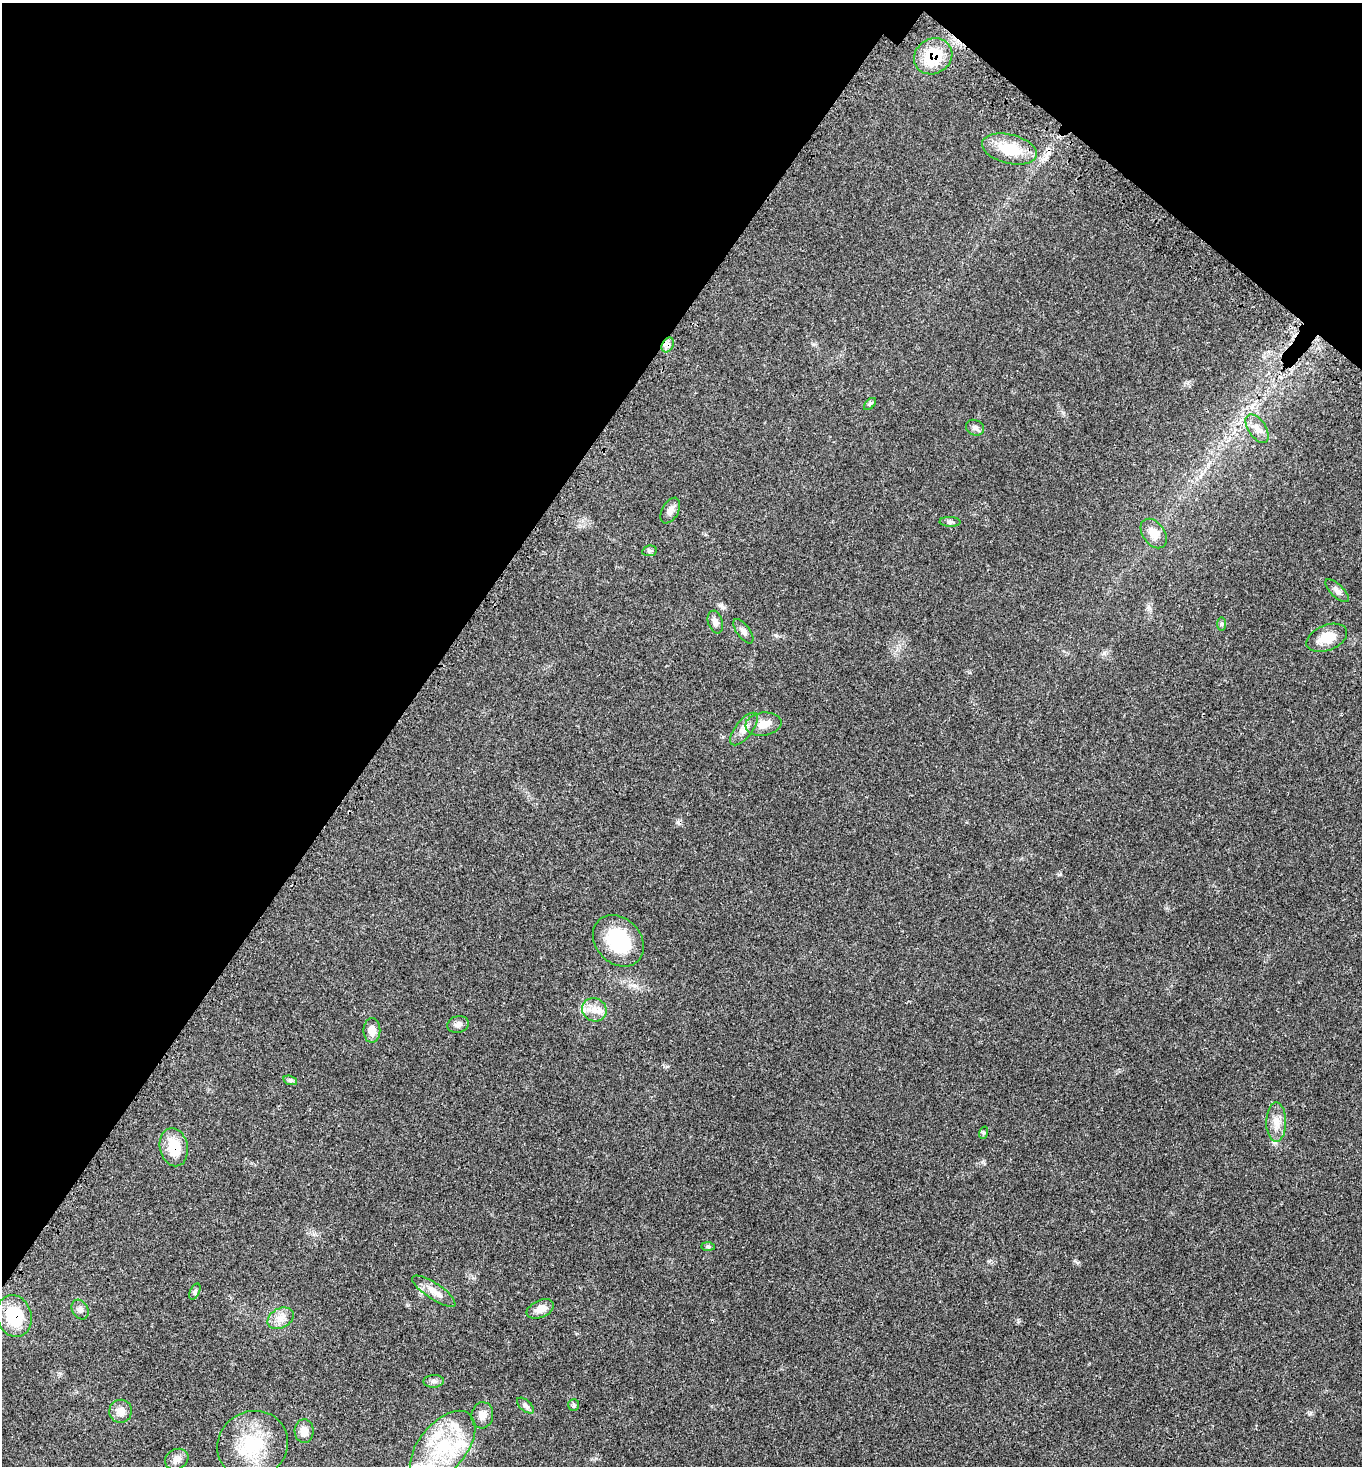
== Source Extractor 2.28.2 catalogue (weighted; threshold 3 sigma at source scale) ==
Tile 2 of 4 x 4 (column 2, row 1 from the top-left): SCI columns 1748-3107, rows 4504-5967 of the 6077 x 6080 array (HDU 1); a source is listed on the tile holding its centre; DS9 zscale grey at full resolution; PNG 1364 x 1468 px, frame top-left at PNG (2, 3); each listed source drawn as its Kron ellipse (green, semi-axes under 4 px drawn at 4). Shown black and unused: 33% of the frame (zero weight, under 3 of 4 exposures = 8% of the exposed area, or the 3 px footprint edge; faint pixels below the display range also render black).
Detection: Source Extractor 2.28.2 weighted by HDU 2 'WHT'; one run over the whole footprint, this tile lists its part. Background 0.0205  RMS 0.0034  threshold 0.0152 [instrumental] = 3 sigma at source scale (4.5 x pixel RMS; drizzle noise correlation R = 1.50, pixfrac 1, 0.05/0.05 arcsec/px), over >= 5 px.
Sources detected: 46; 1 cosmic-ray / hot-pixel residue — neither listed nor drawn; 4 inside a brighter listed object's ellipse — not listed separately; the other 41 listed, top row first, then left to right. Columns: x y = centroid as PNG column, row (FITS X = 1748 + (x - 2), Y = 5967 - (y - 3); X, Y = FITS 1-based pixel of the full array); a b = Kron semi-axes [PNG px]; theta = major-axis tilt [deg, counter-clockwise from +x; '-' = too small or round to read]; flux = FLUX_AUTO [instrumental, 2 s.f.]
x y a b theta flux
933 56 20 17 31 12
1009 149 28 14 -14 10
668 345 8 5 60 1.2
870 404 7 4 44 0.54
975 428 9 7 -27 1.1
1257 429 16 8 -56 2.4
670 511 14 8 62 1.8
950 522 10 5 -3 0.76
1154 533 16 11 -54 3.4
649 551 7 5 11 0.6
1337 591 15 6 -44 1.4
715 622 11 7 -72 1.3
1221 624 7 4 90 0.57
743 631 14 6 -54 1.3
1327 638 21 12 21 5.8
763 724 18 11 7 3.8
744 729 19 8 52 2.6
618 941 28 22 -47 18
594 1010 12 11 - 3.2
458 1024 11 8 14 1.4
372 1030 12 8 90 2.6
290 1080 7 4 -17 0.6
1276 1122 19 10 90 3.7
983 1133 6 4 71 0.43
174 1147 19 14 -77 7.9
708 1246 7 4 -1 0.5
434 1291 25 8 -34 3.4
195 1292 8 4 66 0.8
80 1309 10 8 -60 1.2
540 1309 14 8 23 2.7
14 1316 21 17 -74 13
280 1318 14 10 28 2.8
434 1381 10 6 2 1
574 1405 6 5 - 0.55
525 1406 10 5 -41 0.89
121 1411 12 11 - 2.6
482 1415 13 11 78 2.4
304 1431 12 9 -88 2.3
252 1445 36 33 30 17
443 1447 43 23 50 23
177 1459 12 10 28 1.8
Overlapping masked pixels (flux is a lower limit): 4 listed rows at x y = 933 56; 668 345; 174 1147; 14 1316
Unlisted compact peaks at least as high as the median listed source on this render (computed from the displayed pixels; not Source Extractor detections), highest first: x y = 1310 1414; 1060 874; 776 635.